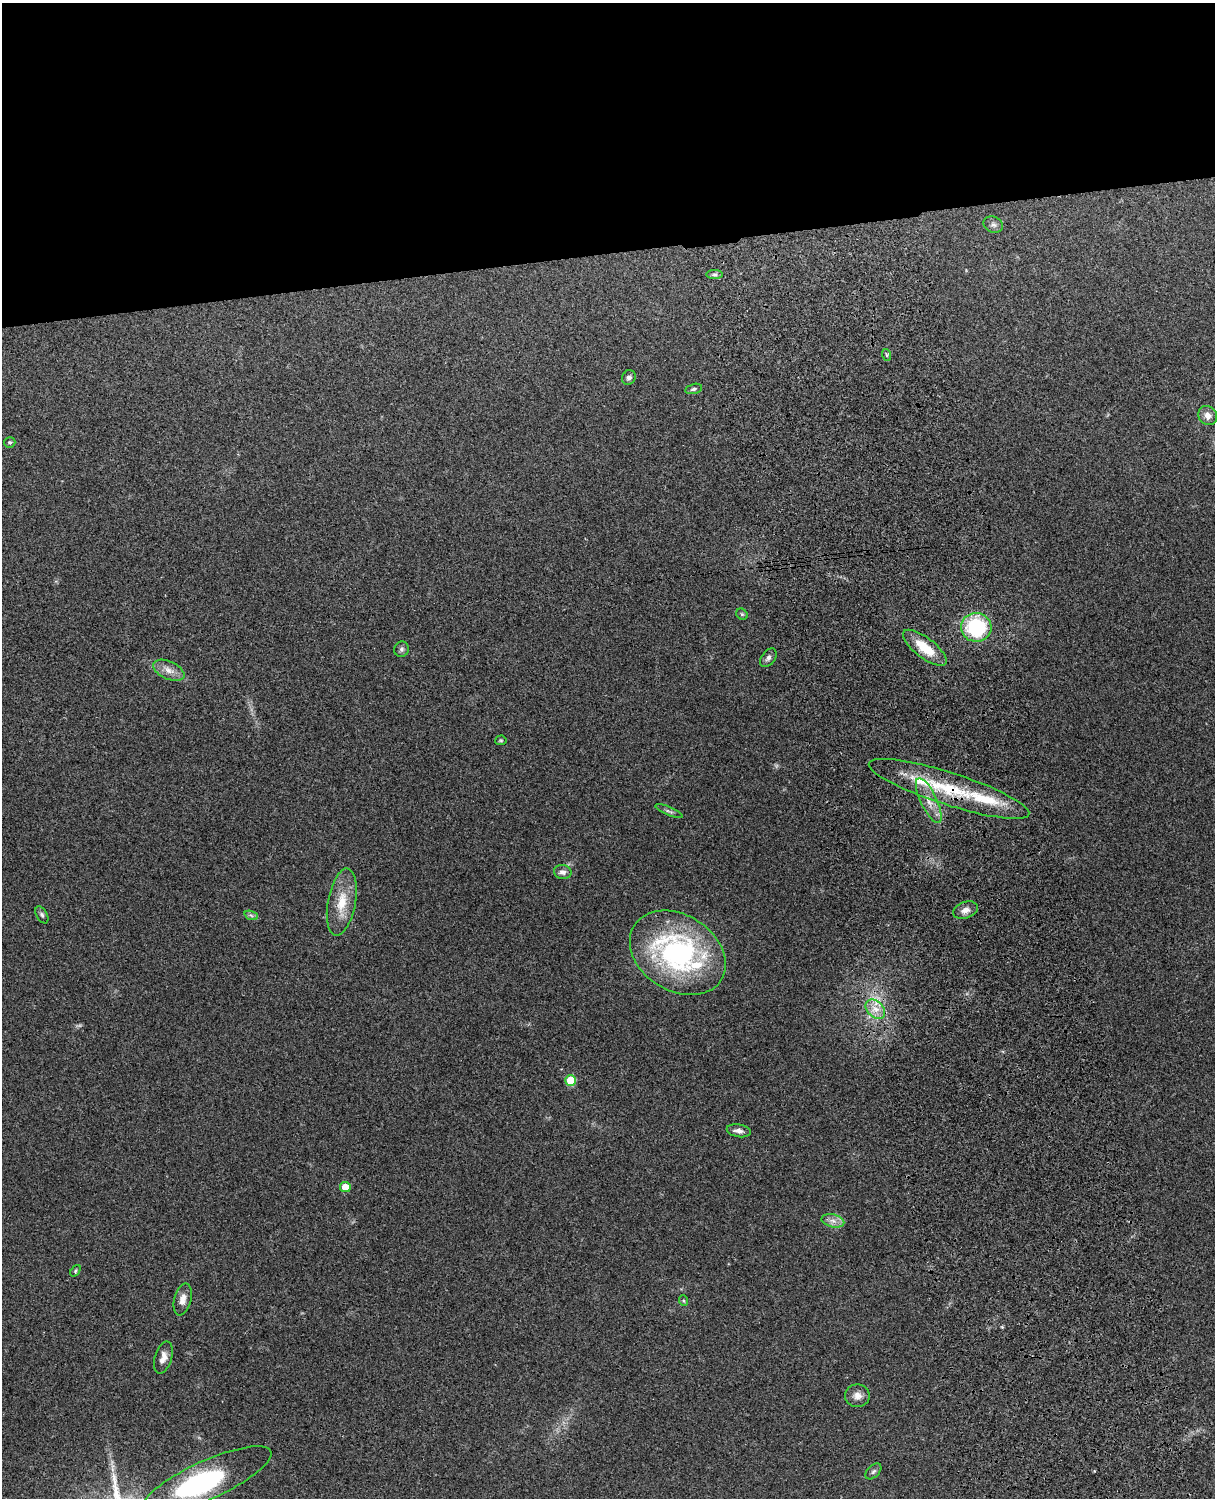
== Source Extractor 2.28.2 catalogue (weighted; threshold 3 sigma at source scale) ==
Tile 2 of 4 x 3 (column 2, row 1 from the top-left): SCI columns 1332-2544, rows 3157-4652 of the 5090 x 4929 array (HDU 1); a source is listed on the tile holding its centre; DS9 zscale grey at full resolution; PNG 1217 x 1500 px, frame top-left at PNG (2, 3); each listed source drawn as its Kron ellipse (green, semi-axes under 4 px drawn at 4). Shown black and unused: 17% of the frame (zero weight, under 3 of 4 exposures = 6% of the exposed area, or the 3 px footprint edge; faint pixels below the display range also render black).
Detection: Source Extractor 2.28.2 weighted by HDU 2 'WHT'; one run over the whole footprint, this tile lists its part. Background 0.29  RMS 0.0093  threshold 0.0419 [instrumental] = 3 sigma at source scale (4.5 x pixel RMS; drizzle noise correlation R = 1.50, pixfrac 1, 0.05/0.05 arcsec/px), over >= 5 px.
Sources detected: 39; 1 inside a brighter object's white glare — neither listed nor drawn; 3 inside a brighter listed object's ellipse — not listed separately; the other 35 listed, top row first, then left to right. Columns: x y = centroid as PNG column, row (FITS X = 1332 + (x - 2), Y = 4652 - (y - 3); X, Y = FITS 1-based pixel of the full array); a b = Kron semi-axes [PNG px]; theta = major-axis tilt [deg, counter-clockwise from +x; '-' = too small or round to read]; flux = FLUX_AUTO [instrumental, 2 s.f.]
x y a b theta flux
993 225 10 8 -24 3.4
714 275 8 4 0 1.9
887 355 6 3 -71 1.2
629 377 7 6 - 2.9
694 389 8 5 13 2.1
1208 415 10 9 - 6.2
10 442 6 5 - 1.7
742 614 6 5 - 1.5
976 627 15 14 - 72
925 648 26 10 -38 25
402 649 8 7 - 2.7
768 658 10 6 54 3
169 670 16 9 -24 8.2
501 740 5 5 - 1.3
949 789 84 16 -18 65
929 801 24 8 -65 12
669 811 15 3 -22 2.4
563 872 9 7 -9 4
342 902 34 14 79 23
965 910 13 8 19 5.7
42 915 9 5 -61 2.2
251 915 7 4 -19 2
678 953 51 38 -32 180
875 1009 11 8 -43 8.8
571 1080 5 5 - 30
739 1131 12 6 -10 4.8
345 1187 5 5 - 12
833 1221 11 6 -13 5.5
75 1271 6 4 52 1.4
183 1299 16 8 75 7.1
684 1301 5 3 - 1.1
163 1357 16 8 73 6.6
857 1396 12 11 - 6.7
873 1471 10 5 45 2.3
207 1480 70 19 24 140
Overlapping masked pixels (flux is a lower limit): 1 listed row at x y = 949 789